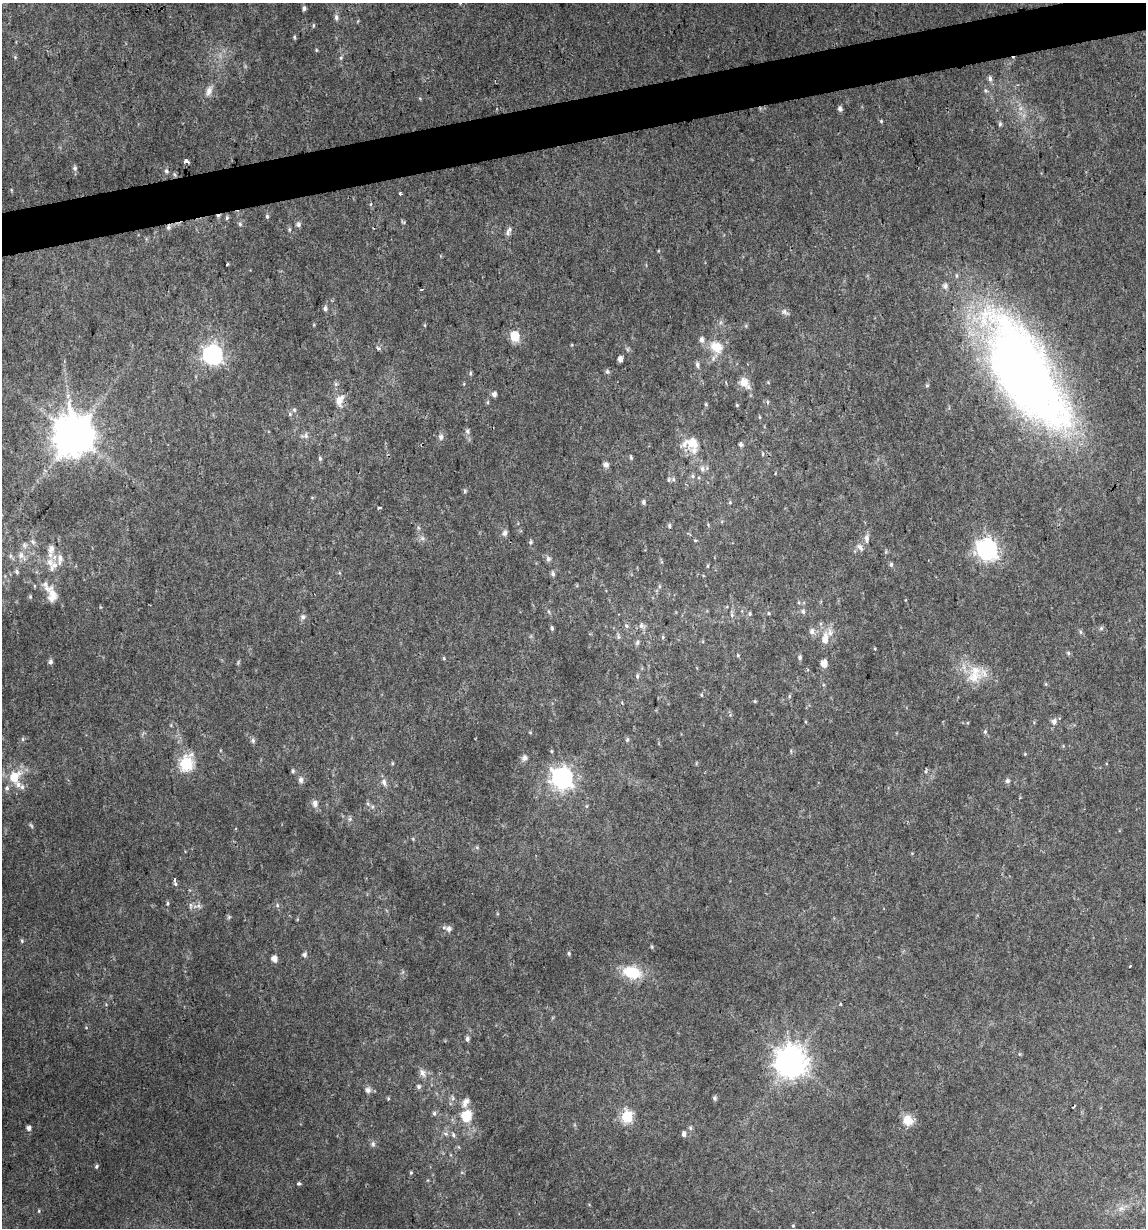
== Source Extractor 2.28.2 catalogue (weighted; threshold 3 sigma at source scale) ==
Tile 10 of 4 x 4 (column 2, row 3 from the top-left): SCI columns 1173-2316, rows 1227-2452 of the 4679 x 4903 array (HDU 1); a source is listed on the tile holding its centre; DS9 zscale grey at full resolution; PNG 1148 x 1230 px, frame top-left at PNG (2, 3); no overlay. Shown black and unused: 3% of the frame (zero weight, under 2 of 3 exposures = <1% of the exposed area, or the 3 px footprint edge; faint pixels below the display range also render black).
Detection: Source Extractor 2.28.2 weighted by HDU 2 'WHT'; one run over the whole footprint, this tile lists its part. Background 0.0342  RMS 0.0064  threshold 0.0287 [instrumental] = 3 sigma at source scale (4.5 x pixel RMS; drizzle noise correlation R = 1.50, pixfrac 1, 0.0396/0.0396 arcsec/px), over >= 5 px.
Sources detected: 186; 1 too faint to see at this stretch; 2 cosmic-ray / hot-pixel residue — not listed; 13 inside a brighter listed object's ellipse — not listed separately; the other 170 listed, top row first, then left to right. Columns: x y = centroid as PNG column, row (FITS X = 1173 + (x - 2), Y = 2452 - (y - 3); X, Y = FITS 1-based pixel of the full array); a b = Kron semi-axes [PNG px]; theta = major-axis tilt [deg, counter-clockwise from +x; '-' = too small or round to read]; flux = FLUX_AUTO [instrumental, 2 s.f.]
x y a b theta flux
304 8 5 4 - 1.5
336 17 8 6 88 1.8
313 25 5 3 - 0.69
294 37 5 4 - 0.76
316 50 5 3 - 0.56
15 57 5 5 - 0.7
341 58 5 5 - 0.9
990 78 8 5 -89 1.8
209 91 14 8 70 3.8
840 109 5 4 - 2
881 121 4 4 - 0.77
1000 124 5 5 - 1.2
186 160 3 3 - 170
75 168 6 5 - 1.4
166 171 6 6 - 1.2
400 194 4 3 - 1.2
371 204 4 3 - 1.2
267 216 5 4 - 0.96
227 218 6 4 70 1
240 224 6 5 - 1
298 224 6 6 - 1.6
168 227 8 5 62 1.5
508 233 7 6 - 1.7
227 264 3 2 - 0.66
945 286 7 6 - 2.1
421 290 3 3 - 1
325 308 6 5 - 1.7
784 312 8 6 -68 1.9
515 336 6 5 - 35
702 340 7 5 -83 2.6
718 347 15 11 69 8.5
378 348 6 3 -35 0.97
213 355 7 7 - 260
620 359 5 4 - 3.6
697 365 8 5 -76 1.5
607 372 6 5 - 1.2
1025 372 120 47 -59 580
470 373 6 5 - 1
744 383 14 9 -52 6.8
927 385 5 4 - 0.8
494 394 5 5 - 2.4
340 400 17 10 73 5.8
767 402 6 4 -89 0.86
706 404 5 4 - 0.72
737 405 4 4 - 0.71
294 410 6 5 - 1
290 414 5 5 - 0.94
760 417 5 3 - 0.61
467 431 7 6 - 1.8
73 436 12 11 - 2000
306 436 7 6 - 1.9
441 437 8 6 -66 1.9
692 443 17 13 -27 9.9
741 444 5 5 - 1.4
763 454 5 3 - 0.64
631 457 5 4 - 0.91
320 458 6 5 - 1.1
606 465 6 6 - 2.7
702 469 8 6 81 2
692 476 6 5 - 1.3
669 479 6 4 71 0.93
673 479 6 3 -72 0.93
465 491 5 5 - 0.95
644 502 5 4 - 1.4
730 502 5 4 - 0.72
379 508 3 3 - 1
669 526 5 5 - 1.1
505 533 7 6 - 2.1
422 538 7 5 -45 1.5
867 538 10 6 -89 2.7
695 540 5 3 - 0.57
33 542 8 6 -30 1.9
530 542 6 4 62 1.1
25 545 8 5 -82 2.1
860 547 11 6 -51 2.3
51 549 13 8 73 5
987 549 8 7 - 330
21 555 10 9 - 4.4
10 556 6 5 - 1.5
548 559 7 6 - 1.8
54 565 12 9 25 5.8
891 565 6 5 - 1.2
17 572 7 6 - 1.5
553 574 6 5 - 1.5
48 587 26 11 -40 8.1
30 597 5 5 - 0.87
803 611 6 5 - 1.5
768 613 5 3 - 0.59
750 614 6 4 88 0.94
732 615 6 5 - 1.2
303 617 7 6 - 1.6
626 626 7 5 -45 1.4
641 626 8 7 - 2.2
552 628 5 4 - 1.1
1101 628 6 5 - 1.1
812 632 8 8 - 2.7
1080 632 6 4 -89 0.96
618 637 6 4 72 1
663 637 5 5 - 0.91
825 639 15 8 80 6.6
637 642 7 5 69 1.3
1068 653 6 5 - 0.98
738 655 5 3 - 0.6
800 657 6 5 - 1.3
444 658 5 4 - 0.69
50 662 6 5 - 1.8
824 663 6 5 - 6.5
637 676 6 4 -82 1.2
974 677 21 16 18 13
789 696 6 4 -90 0.82
755 701 5 4 - 0.61
1054 722 6 6 - 2.7
985 731 5 5 - 0.99
23 739 6 4 90 0.79
253 740 7 5 -71 1.4
627 740 6 5 - 0.96
551 751 4 4 - 0.69
1025 754 4 4 - 0.57
525 758 8 7 - 2.2
392 763 5 3 - 0.65
186 764 7 6 - 93
293 771 6 4 70 0.98
926 771 5 3 - 0.81
14 777 9 7 56 16
562 778 8 8 - 390
301 780 8 6 -79 2.2
1007 781 6 5 - 1.6
384 782 10 7 -66 2.5
18 785 9 6 -83 2.5
7 788 7 6 - 1.6
315 803 8 7 - 2.9
587 806 5 3 - 0.65
373 807 6 4 89 0.97
174 879 7 4 73 1.9
168 903 5 3 - 0.83
190 905 7 4 -89 1.3
277 905 6 4 -50 0.96
198 906 7 4 18 1.6
229 917 5 5 - 0.88
449 929 7 7 - 2.4
22 941 5 4 - 0.77
569 953 5 4 - 0.9
304 955 7 5 48 1.4
274 959 5 5 - 4.4
1130 966 4 3 - 2.3
632 972 20 12 -16 20
840 1004 4 3 - 0.68
467 1039 5 5 - 1.9
1019 1054 6 3 -71 0.63
791 1062 10 9 - 1000
422 1073 13 8 -65 3.4
419 1087 6 6 - 1.3
368 1090 9 8 - 2.4
715 1098 6 6 - 1.1
388 1099 5 4 - 0.67
434 1113 6 5 - 1.2
466 1116 16 13 76 13
627 1117 6 6 - 57
908 1120 12 11 - 8.6
29 1128 5 4 - 2.3
690 1128 6 5 - 1
684 1134 6 5 - 1.8
453 1135 7 5 -54 1.4
373 1144 7 6 - 1.5
96 1166 5 4 - 1
411 1172 4 4 - 0.69
299 1183 4 3 - 1.5
1121 1208 7 5 42 2
39 1211 5 3 - 0.63
793 1226 5 3 - 0.51
Overlapping masked pixels (flux is a lower limit): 2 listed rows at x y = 168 227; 1025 372